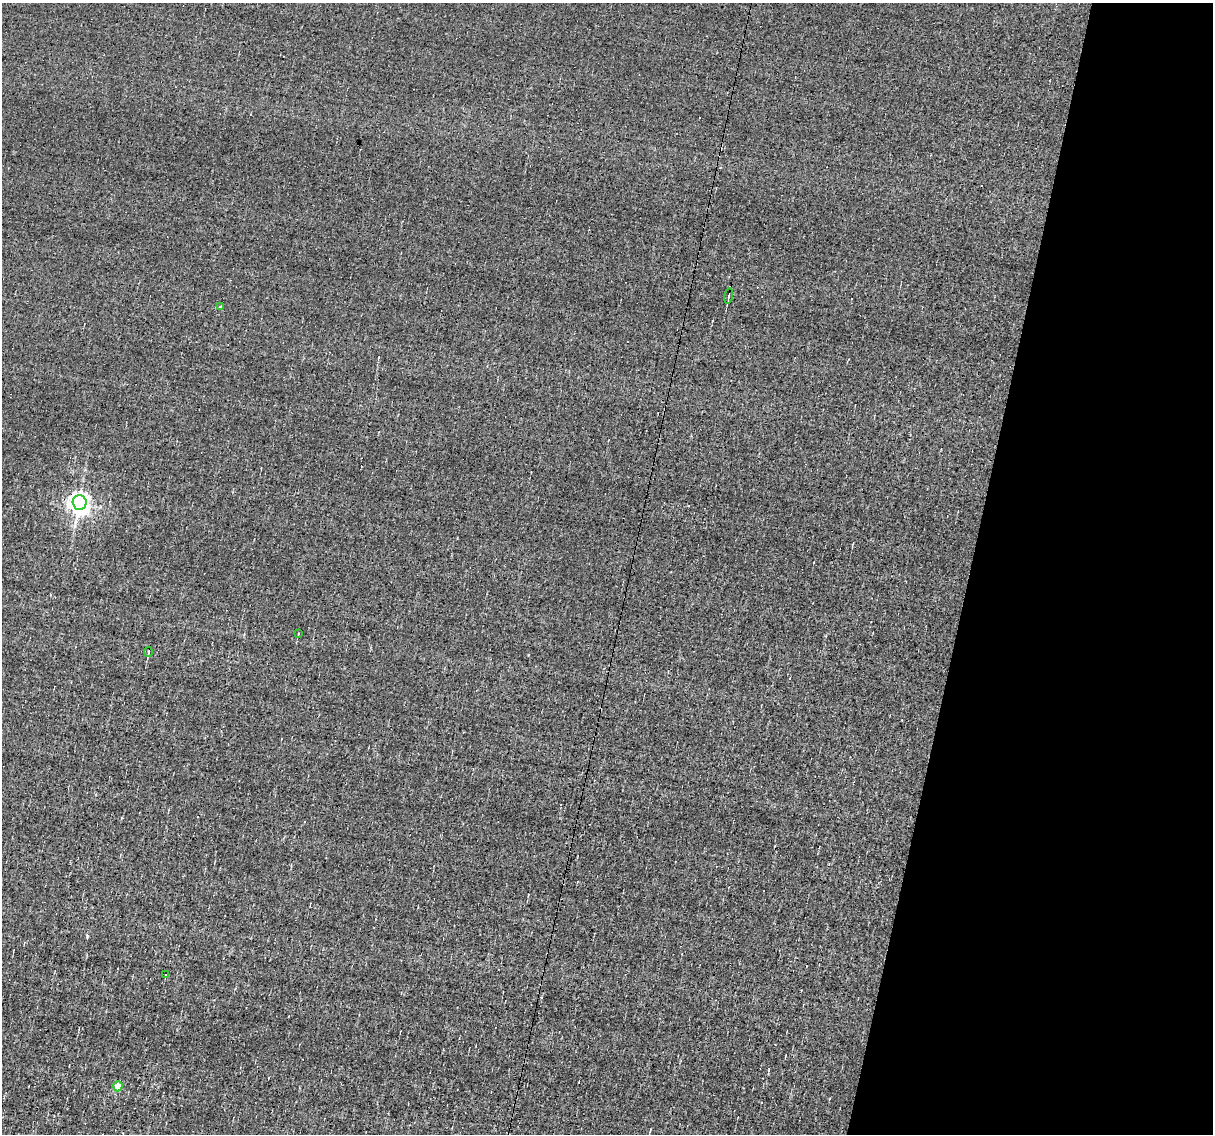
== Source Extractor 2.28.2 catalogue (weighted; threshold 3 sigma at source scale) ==
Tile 8 of 4 x 4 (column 4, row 2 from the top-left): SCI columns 3634-4844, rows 2494-3625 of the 4844 x 4870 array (HDU 1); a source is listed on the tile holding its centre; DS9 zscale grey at full resolution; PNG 1215 x 1136 px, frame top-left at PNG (2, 3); each listed source drawn as its Kron ellipse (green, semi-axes under 4 px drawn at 4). Shown black and unused: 20% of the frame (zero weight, under 3 of 4 exposures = <1% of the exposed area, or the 3 px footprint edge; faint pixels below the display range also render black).
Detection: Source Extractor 2.28.2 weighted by HDU 2 'WHT'; one run over the whole footprint, this tile lists its part. Background -0.00519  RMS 0.051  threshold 0.23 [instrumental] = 3 sigma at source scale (4.5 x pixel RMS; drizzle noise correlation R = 1.50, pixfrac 1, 0.05/0.05 arcsec/px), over >= 5 px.
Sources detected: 12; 5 cosmic-ray / hot-pixel residue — neither listed nor drawn; the other 7 listed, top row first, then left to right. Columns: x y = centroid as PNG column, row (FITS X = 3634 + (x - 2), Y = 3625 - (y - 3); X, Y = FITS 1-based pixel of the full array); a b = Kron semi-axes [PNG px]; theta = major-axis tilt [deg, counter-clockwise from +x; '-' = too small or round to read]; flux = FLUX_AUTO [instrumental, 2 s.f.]
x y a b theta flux
729 296 8 2 78 7.4
220 307 4 2 - 5
79 502 7 7 - 3300
298 634 4 2 - 3.5
148 652 5 3 - 8.2
166 975 4 2 - 4.4
118 1086 5 4 - 100